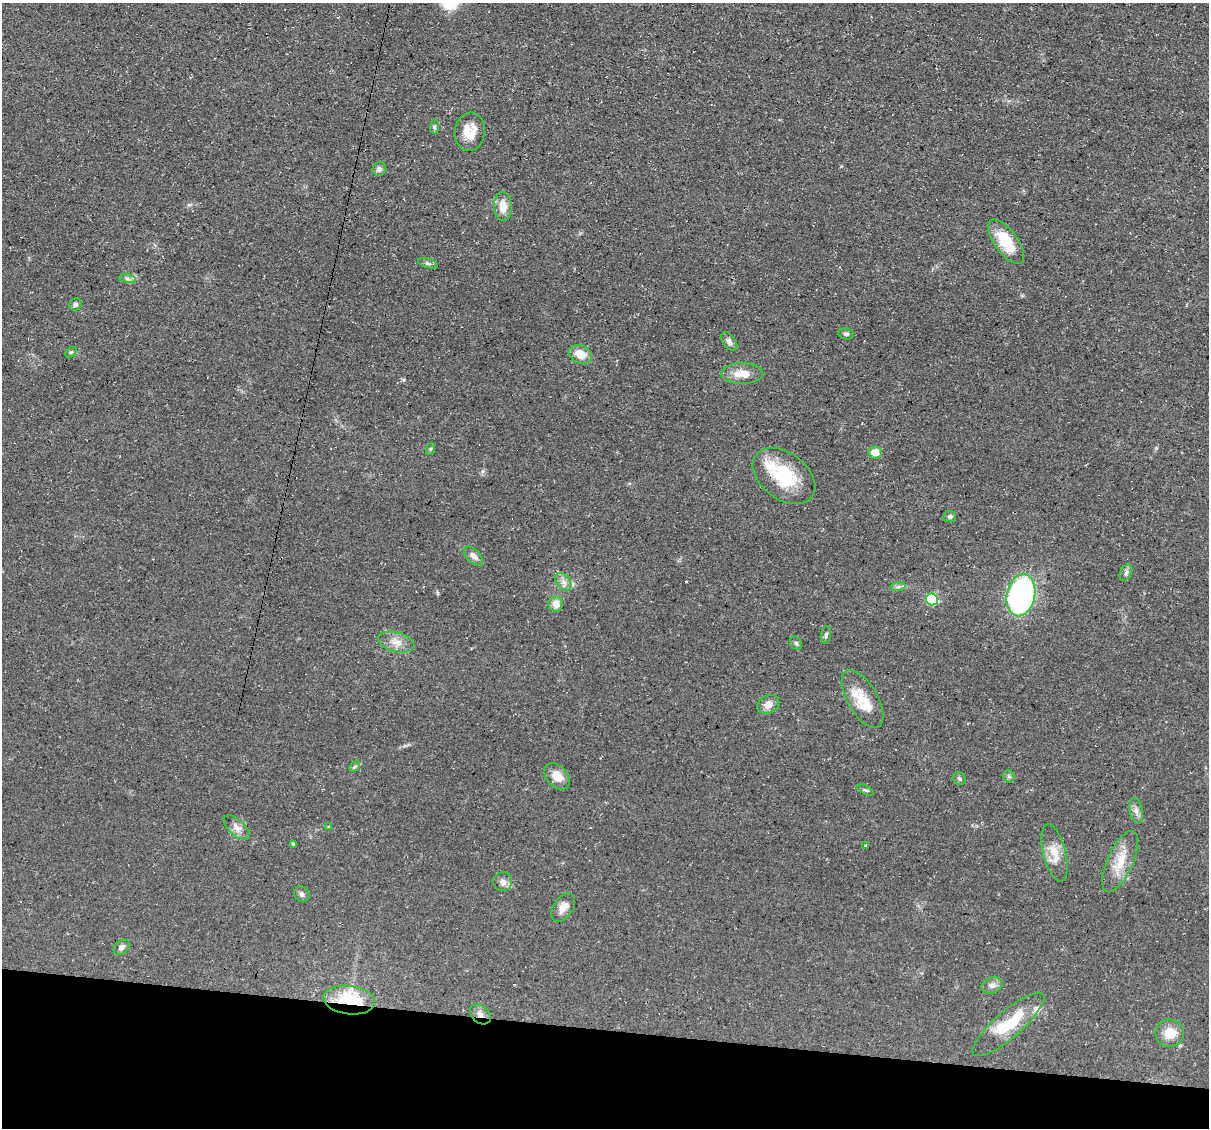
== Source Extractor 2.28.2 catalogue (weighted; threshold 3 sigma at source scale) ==
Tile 15 of 4 x 4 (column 3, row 4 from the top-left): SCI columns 2415-3621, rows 231-1356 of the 4832 x 4851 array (HDU 1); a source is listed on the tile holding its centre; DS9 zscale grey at full resolution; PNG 1211 x 1130 px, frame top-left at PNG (2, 3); each listed source drawn as its Kron ellipse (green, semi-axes under 4 px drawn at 4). Shown black and unused: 9% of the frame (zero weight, under 3 of 4 exposures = <1% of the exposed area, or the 3 px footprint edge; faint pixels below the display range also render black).
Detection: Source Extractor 2.28.2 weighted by HDU 2 'WHT'; one run over the whole footprint, this tile lists its part. Background 0.0753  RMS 0.0077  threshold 0.0345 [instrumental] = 3 sigma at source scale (4.5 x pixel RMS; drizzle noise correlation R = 1.50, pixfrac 1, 0.05/0.05 arcsec/px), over >= 5 px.
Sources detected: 53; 3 inside a brighter listed object's ellipse — not listed separately; the other 50 listed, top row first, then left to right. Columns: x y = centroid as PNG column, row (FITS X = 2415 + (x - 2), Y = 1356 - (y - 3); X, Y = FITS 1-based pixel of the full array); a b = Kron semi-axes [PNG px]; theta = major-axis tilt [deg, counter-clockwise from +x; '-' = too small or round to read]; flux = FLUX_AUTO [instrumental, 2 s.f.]
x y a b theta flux
434 127 7 4 84 1.2
470 132 19 15 83 13
379 169 7 6 - 2.4
503 206 14 9 -88 9.4
1006 242 26 11 -54 22
428 263 10 4 -18 1.8
127 279 8 4 -9 2
76 304 6 6 - 1.7
846 334 7 5 -11 1.8
729 341 10 6 -53 2.8
71 352 6 4 43 1.1
580 354 12 8 -25 10
742 373 21 10 0 11
430 449 6 4 71 1
875 452 6 6 - 9
784 476 35 23 -37 39
950 516 6 5 - 1.5
474 556 11 6 -45 3.7
1126 573 9 5 63 1.9
563 582 10 6 -51 3.6
898 587 7 4 1 1.8
1021 595 21 14 78 170
932 599 6 5 - 58
556 604 7 7 - 7.4
826 635 9 5 77 1.7
396 642 19 9 -15 7.7
796 643 7 5 -61 1.5
863 699 32 15 -59 20
768 704 11 9 30 6.5
355 767 6 4 45 1.2
557 776 15 10 -47 9.5
1009 776 6 5 - 1.5
960 779 7 6 - 1.5
865 790 9 4 -26 1.3
1136 811 13 6 -77 3.6
237 827 16 8 -42 4.9
329 827 4 4 - 0.66
293 844 4 3 - 1.1
866 845 3 2 - 0.95
1055 853 29 11 -76 12
1120 861 33 13 66 18
503 882 9 9 - 3.9
302 894 8 7 - 2.3
563 907 16 9 56 5.9
122 947 9 6 41 2.7
992 986 10 8 22 3.4
349 1000 26 14 -7 45
480 1014 12 8 -42 4.4
1008 1024 46 13 41 32
1170 1033 14 13 - 12
Overlapping masked pixels (flux is a lower limit): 3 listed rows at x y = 784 476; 349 1000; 480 1014